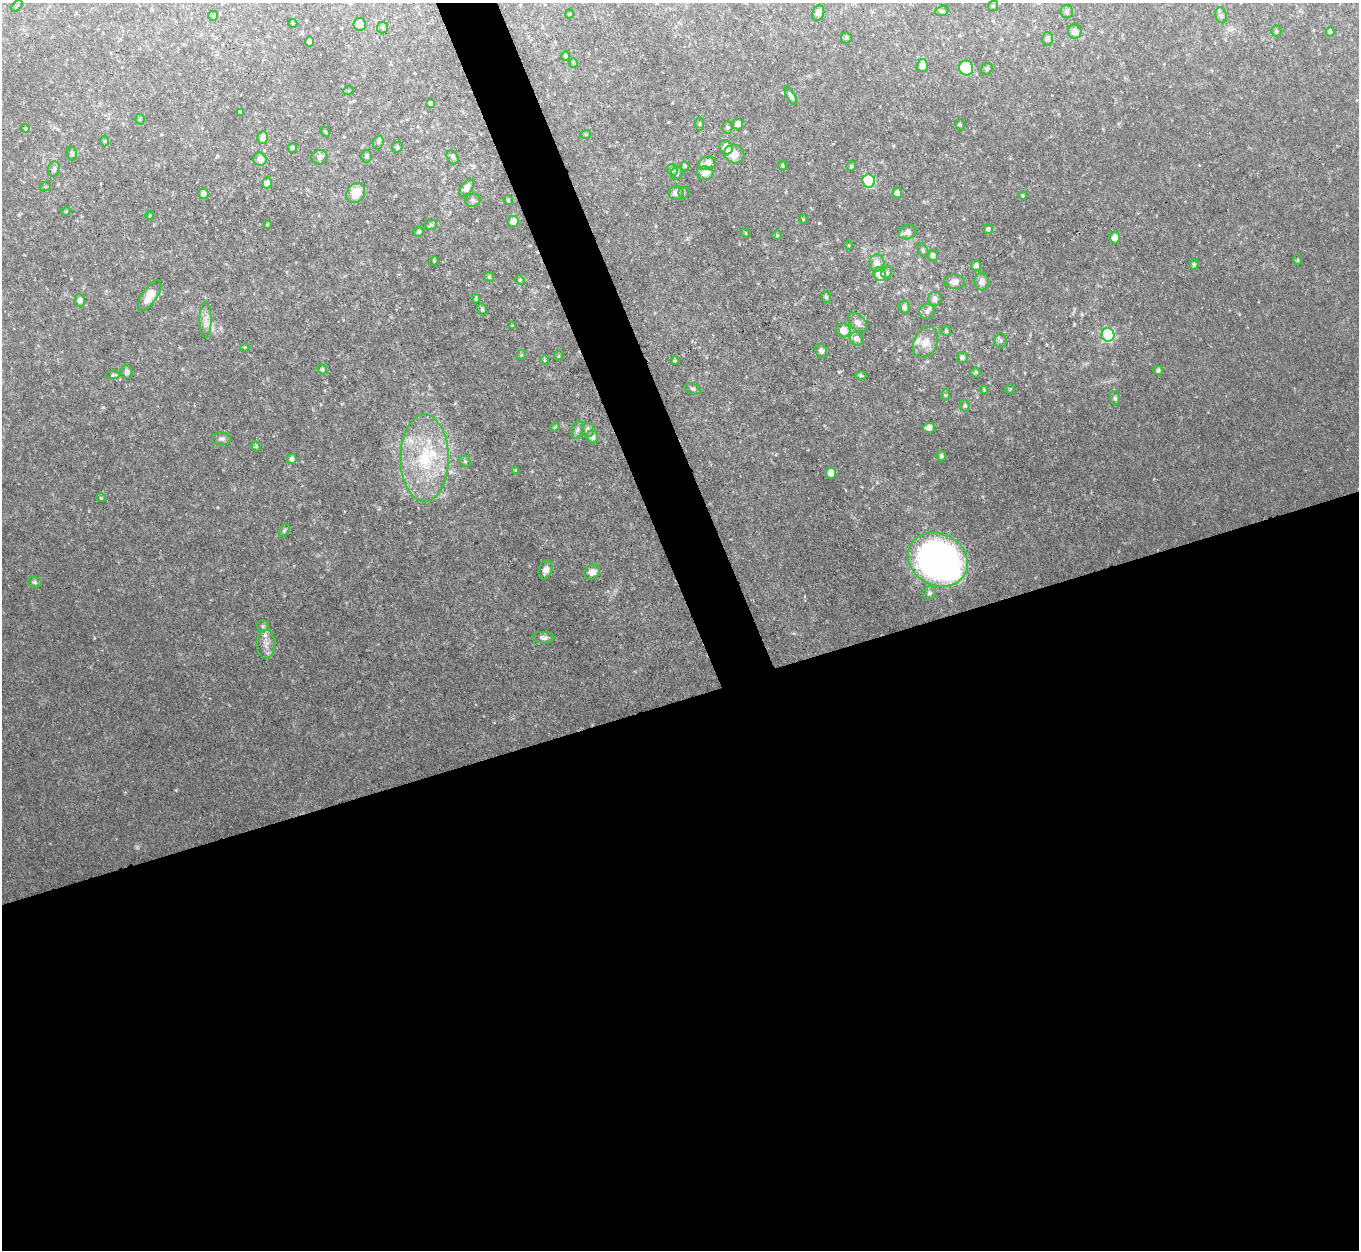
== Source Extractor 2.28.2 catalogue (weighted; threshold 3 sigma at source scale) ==
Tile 15 of 4 x 4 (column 3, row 4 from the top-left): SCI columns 2717-4073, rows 278-1525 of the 5431 x 5416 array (HDU 1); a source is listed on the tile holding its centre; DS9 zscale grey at full resolution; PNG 1361 x 1252 px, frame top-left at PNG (2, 3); each listed source drawn as its Kron ellipse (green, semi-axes under 4 px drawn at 4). Shown black and unused: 47% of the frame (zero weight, under 3 of 4 exposures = <1% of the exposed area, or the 3 px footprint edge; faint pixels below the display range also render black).
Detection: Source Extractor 2.28.2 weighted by HDU 2 'WHT'; one run over the whole footprint, this tile lists its part. Background 0.0864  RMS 0.0076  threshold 0.034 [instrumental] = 3 sigma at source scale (4.5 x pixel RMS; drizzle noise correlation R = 1.50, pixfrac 1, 0.05/0.05 arcsec/px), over >= 5 px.
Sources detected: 156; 5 inside a brighter listed object's ellipse — not listed separately; the other 151 listed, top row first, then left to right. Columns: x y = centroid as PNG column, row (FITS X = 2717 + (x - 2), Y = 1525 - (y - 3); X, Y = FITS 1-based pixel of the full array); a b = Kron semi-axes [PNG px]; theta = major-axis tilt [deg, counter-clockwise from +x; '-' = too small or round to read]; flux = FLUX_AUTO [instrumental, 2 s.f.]
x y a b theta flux
17 6 7 4 46 0.96
993 6 5 4 - 1
942 11 7 5 20 1.2
1067 12 6 6 - 2
818 13 8 6 69 3.5
569 14 4 3 - 0.6
1221 15 8 6 -74 2.1
213 16 5 4 - 1
293 23 4 4 - 0.83
360 24 6 6 - 8.2
383 28 6 5 - 1.6
1075 31 7 6 - 4.6
1276 31 5 5 - 1.2
1330 32 4 4 - 2.1
846 38 5 5 - 1.4
1048 39 7 5 -85 2.5
310 42 5 4 - 3.3
565 56 5 4 - 1.6
573 63 5 4 - 1.1
922 66 6 5 - 4
966 68 7 7 - 39
987 69 6 5 - 1.3
348 91 5 3 - 0.73
791 96 10 4 -60 1.9
430 103 4 3 - 2.2
240 113 3 3 - 1.4
140 119 5 4 - 1.3
699 124 7 3 90 1
738 124 5 5 - 5.6
960 125 6 4 -75 1.2
25 128 4 4 - 0.79
727 128 6 5 - 1.5
326 132 5 3 - 0.72
586 134 5 3 - 0.77
263 137 6 5 - 5.3
105 141 5 3 - 0.81
378 142 7 5 71 1.6
397 147 6 5 - 1.2
726 147 7 6 - 11
292 148 5 4 - 1.4
72 154 7 5 -74 1.5
734 154 10 9 - 8.7
366 156 6 5 - 1.5
319 157 8 7 - 2.5
453 157 7 5 -59 1.8
260 159 6 6 - 6.6
707 163 9 6 18 6.7
685 166 5 4 - 1.4
782 166 5 4 - 1.3
851 166 5 5 - 1.1
54 169 7 6 - 2.3
672 170 6 5 - 1.5
677 173 6 6 - 1.6
705 173 8 7 - 4.9
869 181 7 6 - 65
267 183 5 5 - 4.5
45 187 5 3 - 0.73
467 188 10 5 55 5.2
356 193 11 8 53 12
676 193 7 7 - 3.8
684 193 6 5 - 1.2
897 193 5 4 - 3.8
203 194 5 5 - 4.2
1023 196 4 4 - 0.88
473 200 7 6 - 2.2
508 200 5 4 - 0.91
66 211 5 4 - 0.76
150 215 4 3 - 0.74
803 219 5 3 - 0.65
513 221 5 5 - 7.3
267 224 3 3 - 0.71
431 225 5 5 - 1.3
988 229 5 5 - 1.9
419 232 5 4 - 1.8
908 232 9 7 24 4.7
746 233 4 3 - 0.66
777 235 5 4 - 0.93
1115 238 6 5 - 5.5
849 245 4 3 - 0.68
923 250 7 5 -61 1.3
933 255 5 5 - 2.6
1298 260 5 3 - 0.77
434 261 5 4 - 0.85
877 263 8 7 - 5.7
1194 264 5 4 - 1.3
976 266 5 5 - 3.1
887 272 6 5 - 1.5
880 274 7 6 - 7.8
489 277 5 5 - 1.1
520 280 5 4 - 0.77
955 282 10 7 -5 5.6
982 282 9 7 -85 4
150 296 17 7 56 9.3
826 297 6 5 - 1.6
476 299 4 3 - 1.2
935 299 7 6 - 3.8
80 300 6 5 - 3.8
904 307 6 5 - 2.3
482 309 6 5 - 1.3
927 312 8 7 - 2.9
205 320 18 6 90 5.2
858 322 11 7 -44 4.3
512 326 4 3 - 0.85
843 330 7 7 - 9.2
946 331 5 5 - 1
1108 335 7 6 - 84
857 339 7 6 - 4
1001 341 7 6 - 1.8
925 342 16 11 66 9.3
245 347 4 3 - 0.7
821 351 7 5 -58 2.6
521 355 5 4 - 0.9
559 356 5 4 - 0.95
962 357 5 5 - 2
545 360 5 4 - 0.99
675 360 5 3 - 0.72
322 369 5 4 - 1.3
1158 370 5 4 - 1.9
127 372 7 6 - 2.2
975 372 5 5 - 1.2
113 375 7 3 3 1.1
861 376 6 3 0 0.88
693 389 8 5 -19 1.5
1010 389 4 4 - 0.73
984 390 4 3 - 0.74
946 395 5 3 - 0.85
1115 398 7 4 -76 1.8
965 406 6 5 - 1.2
555 427 5 4 - 0.71
929 428 6 5 - 4.3
577 430 9 5 72 2.3
588 430 7 6 - 3.5
592 437 6 5 - 3.9
222 439 9 6 -7 2.6
256 447 5 4 - 1.2
942 456 5 4 - 1.6
425 458 43 24 90 57
292 459 5 5 - 3.3
465 461 6 5 - 1.3
516 470 4 4 - 1.1
831 473 5 5 - 10
101 498 5 3 - 0.6
284 531 7 5 59 1.4
938 559 31 26 -28 370
546 570 10 6 72 4
592 572 8 7 - 4.6
35 582 7 5 -20 1.5
929 593 7 6 - 1.9
263 626 6 5 - 1.5
543 638 11 6 -1 2.9
266 644 14 9 89 5.8
Unlisted compact peaks at least as high as the median listed source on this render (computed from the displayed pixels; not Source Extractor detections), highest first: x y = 839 372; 176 790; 819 223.